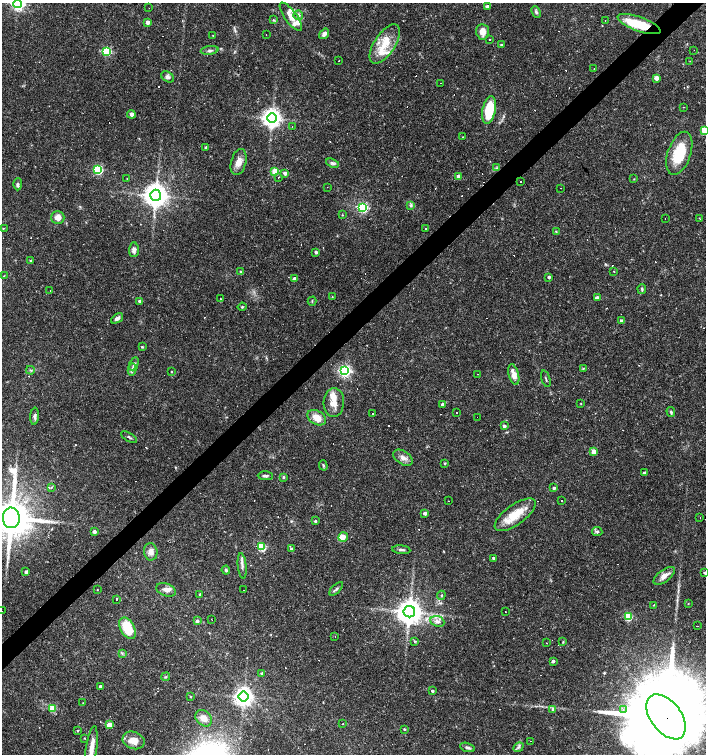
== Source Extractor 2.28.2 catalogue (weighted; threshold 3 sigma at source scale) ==
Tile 10 of 4 x 4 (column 2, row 3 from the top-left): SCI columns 1616-3022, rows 1503-3005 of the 5979 x 6011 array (HDU 1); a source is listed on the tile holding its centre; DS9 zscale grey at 2 x 2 block average (1 PNG px = mean of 2 x 2 image px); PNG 708 x 756 px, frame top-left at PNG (2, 3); each listed source drawn as its Kron ellipse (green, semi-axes under 4 px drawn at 4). Shown black and unused: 4% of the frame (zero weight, under 3 of 4 exposures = <1% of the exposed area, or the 3 px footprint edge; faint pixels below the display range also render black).
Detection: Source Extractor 2.28.2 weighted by HDU 2 'WHT'; one run over the whole footprint, this tile lists its part. Background 0.0165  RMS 0.0016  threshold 0.0072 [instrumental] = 3 sigma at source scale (4.5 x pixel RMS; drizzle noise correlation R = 1.50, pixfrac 1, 0.0396/0.0396 arcsec/px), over >= 5 px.
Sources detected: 270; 1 inside a brighter object's white glare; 84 cosmic-ray / hot-pixel residue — neither listed nor drawn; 12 inside a brighter listed object's ellipse — not listed separately; the other 173 listed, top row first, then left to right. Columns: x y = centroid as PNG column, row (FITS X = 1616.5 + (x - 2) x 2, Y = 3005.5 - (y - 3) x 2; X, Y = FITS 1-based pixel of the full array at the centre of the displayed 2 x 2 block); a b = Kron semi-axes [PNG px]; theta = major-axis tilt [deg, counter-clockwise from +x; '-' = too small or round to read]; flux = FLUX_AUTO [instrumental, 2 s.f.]
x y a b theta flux
18 4 4 4 - 82
487 6 3 3 - 1.4
149 8 2 2 - 0.32
536 12 6 4 -65 0.76
298 15 5 4 - 0.99
291 17 17 6 -53 3.5
273 20 4 2 - 0.35
605 21 2 2 - 0.59
148 22 3 3 - 3.1
639 24 22 7 -19 14
483 32 8 6 -85 3.4
324 34 6 4 55 1.6
213 35 2 2 - 0.16
266 35 2 2 - 0.31
490 40 2 2 - 0.81
385 44 22 10 57 8.5
501 45 3 2 - 0.41
210 50 9 3 7 0.88
694 50 2 2 - 0.86
107 51 3 3 - 26
339 61 2 2 - 1.2
690 61 2 2 - 0.16
594 69 2 2 - 0.41
167 77 7 5 -31 1.1
656 78 3 3 - 3.7
441 83 2 2 - 0.15
683 107 2 2 - 0.15
489 110 14 6 79 14
131 114 4 4 - 1.2
272 118 5 5 - 230
292 126 2 2 - 0.76
705 130 3 3 - 15
463 137 2 2 - 0.16
206 148 3 2 - 0.91
679 153 22 11 71 14
239 162 13 7 75 3.2
332 163 6 4 -20 0.84
497 168 3 3 - 0.35
98 169 4 3 - 31
275 171 3 3 - 12
285 173 3 3 - 1.7
459 176 3 3 - 3.8
279 177 2 2 - 0.68
127 179 2 2 - 0.15
634 179 3 2 - 0.16
520 181 2 2 - 0.53
18 184 6 3 88 0.84
327 187 2 2 - 1.2
560 188 2 2 - 0.35
156 195 5 5 - 420
411 206 4 3 - 0.59
362 207 4 3 - 41
342 215 3 2 - 0.24
58 217 6 6 - 2.7
665 219 2 2 - 0.53
700 219 4 2 - 0.21
3 228 2 2 - 0.24
426 229 2 2 - 0.92
556 232 4 2 - 0.25
134 250 7 5 86 1.7
316 252 3 3 - 1
31 261 4 3 - 0.36
614 271 2 2 - 0.15
241 272 3 3 - 0.71
4 276 2 2 - 0.16
549 277 3 2 - 0.78
294 278 3 2 - 1.1
642 289 5 3 - 0.61
50 290 2 2 - 0.33
332 297 3 2 - 0.21
597 298 3 2 - 2.5
220 299 2 2 - 0.29
140 301 2 2 - 1.2
312 301 4 2 - 0.26
242 307 4 2 - 0.33
117 318 7 4 37 1.3
621 321 2 2 - 1.3
142 347 3 3 - 0.36
134 364 7 3 63 0.89
132 369 6 3 78 0.96
583 369 3 3 - 0.32
30 370 4 2 - 0.46
345 371 4 4 - 68
171 372 2 2 - 0.28
478 374 2 2 - 0.28
514 375 11 5 -74 3.1
546 379 9 2 -72 0.39
334 403 14 10 86 4.5
581 403 2 2 - 0.2
442 404 3 2 - 1.4
671 412 5 3 - 0.65
372 413 2 2 - 0.34
456 413 2 2 - 0.86
34 416 8 4 87 1.1
477 417 2 2 - 0.27
317 418 10 6 -30 4.3
504 426 3 3 - 1
129 437 9 2 -31 0.64
594 451 3 3 - 5.6
403 458 11 6 -33 2
445 463 3 2 - 0.41
323 465 5 3 - 0.46
644 473 3 2 - 1.1
265 476 7 3 -1 0.97
283 477 4 3 - 0.44
51 487 3 2 - 0.31
554 488 3 2 - 0.76
562 500 2 2 - 1.3
448 501 2 2 - 0.44
425 513 3 3 - 1.4
515 515 24 10 36 9.1
700 517 2 2 - 0.3
11 518 10 8 -86 1600
315 521 3 2 - 0.67
94 532 3 3 - 1.5
597 532 5 4 - 0.79
343 537 5 4 - 2.3
262 547 3 3 - 20
292 549 3 2 - 1.3
401 550 9 3 -5 0.89
151 552 9 6 -82 2.5
494 558 3 2 - 0.88
242 566 13 3 -83 1.5
226 570 4 3 - 0.61
26 572 2 2 - 1.2
705 573 2 2 - 0.65
664 576 12 6 37 2.5
336 589 8 3 45 0.68
97 590 2 2 - 0.17
166 590 10 6 -21 1.9
244 590 2 2 - 1.3
200 594 3 2 - 0.46
441 595 5 2 - 0.28
117 599 2 2 - 0.65
688 603 2 2 - 0.19
654 605 2 2 - 0.27
2 611 2 2 - 0.34
409 612 5 5 - 480
505 612 2 2 - 0.21
628 616 3 3 - 17
212 620 2 2 - 0.18
197 621 3 3 - 1.2
437 621 7 5 -22 1.5
697 626 2 2 - 0.66
128 628 11 7 -61 11
335 636 2 2 - 0.27
415 641 3 3 - 0.33
563 642 4 3 - 0.33
546 643 2 2 - 0.32
122 653 4 2 - 0.37
553 661 2 2 - 1.2
262 673 2 2 - 1.1
165 677 4 3 - 0.45
101 686 3 3 - 1.2
432 691 2 2 - 0.8
244 696 5 5 - 210
190 697 2 2 - 0.3
83 703 3 2 - 0.18
53 708 3 3 - 13
553 709 4 3 - 1.1
623 709 3 2 - 0.57
666 717 26 15 -53 13000
204 718 9 7 -45 2.1
343 724 2 2 - 0.37
109 725 3 3 - 6.3
404 729 3 2 - 0.39
78 730 3 2 - 0.31
84 738 2 2 - 0.27
134 740 11 8 -19 4.4
530 741 2 2 - 0.4
467 747 8 3 -18 0.84
518 747 5 3 - 0.67
91 751 25 5 82 4.9
Overlapping masked pixels (flux is a lower limit): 3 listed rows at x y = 639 24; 11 518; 666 717
Isophote crosses this tile's border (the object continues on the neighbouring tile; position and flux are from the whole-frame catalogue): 7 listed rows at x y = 18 4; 705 130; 11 518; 705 573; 2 611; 666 717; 91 751
Diffuse or blended objects may show on this block-average render without a row.